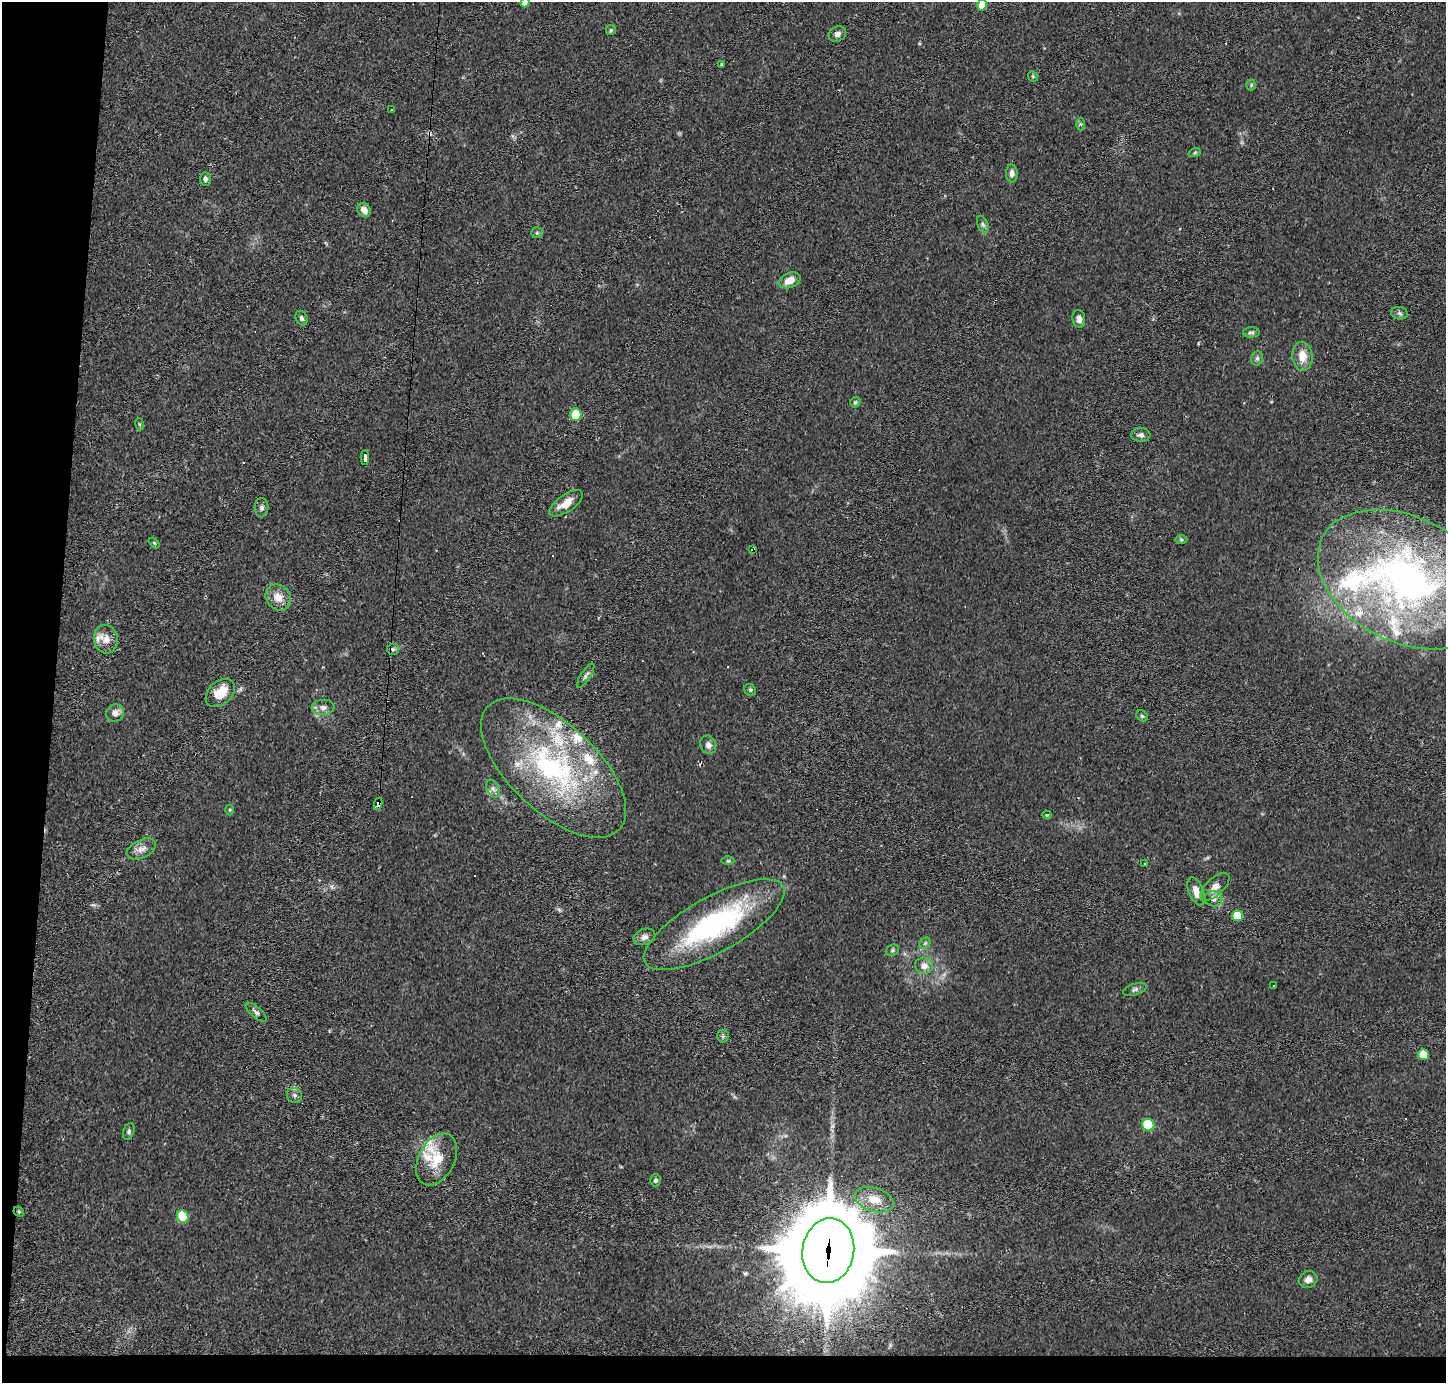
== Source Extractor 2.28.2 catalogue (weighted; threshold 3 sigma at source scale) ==
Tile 7 of 3 x 3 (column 1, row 3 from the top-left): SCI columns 1-1444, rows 98-1478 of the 4333 x 4358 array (HDU 1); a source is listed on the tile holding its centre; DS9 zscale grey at full resolution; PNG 1448 x 1385 px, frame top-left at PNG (2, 2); each listed source drawn as its Kron ellipse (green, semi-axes under 4 px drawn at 4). Shown black and unused: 6% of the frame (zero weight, under 2 of 3 exposures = <1% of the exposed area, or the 3 px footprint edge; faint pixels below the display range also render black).
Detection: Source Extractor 2.28.2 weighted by HDU 2 'WHT'; one run over the whole footprint, this tile lists its part. Background 0.0293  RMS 0.0046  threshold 0.0207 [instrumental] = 3 sigma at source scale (4.5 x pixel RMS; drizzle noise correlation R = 1.50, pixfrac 1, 0.05/0.05 arcsec/px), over >= 5 px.
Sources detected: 93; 6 cosmic-ray / hot-pixel residue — neither listed nor drawn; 12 inside a brighter listed object's ellipse — not listed separately; the other 75 listed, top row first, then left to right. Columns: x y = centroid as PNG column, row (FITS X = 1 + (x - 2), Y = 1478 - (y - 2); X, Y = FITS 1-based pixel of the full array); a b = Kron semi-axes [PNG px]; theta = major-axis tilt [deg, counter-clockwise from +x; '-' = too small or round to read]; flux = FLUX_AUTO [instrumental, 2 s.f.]
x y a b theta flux
525 2 5 4 - 3.3
982 5 5 5 - 14
611 30 5 5 - 0.55
837 34 9 7 30 1.9
721 65 4 3 - 0.55
1033 76 5 4 - 0.62
1251 85 5 5 - 0.68
392 110 3 2 - 0.8
1080 124 6 4 -89 0.73
1195 152 6 4 20 0.63
1012 174 9 6 -89 2
205 179 7 5 -89 1.2
364 210 7 6 - 3.4
983 224 9 5 -69 1.2
537 233 5 5 - 0.69
790 280 11 7 22 4.5
1399 313 8 6 -15 1.2
301 318 7 6 - 1.1
1079 319 9 6 -82 2.4
1251 332 8 5 2 1
1302 356 14 10 -86 5.8
1257 358 7 5 70 1
855 402 6 4 43 0.64
576 415 6 6 - 14
139 424 6 4 -71 0.52
1141 435 9 7 -5 1.5
365 458 7 4 87 51
566 503 20 8 35 5.6
262 508 10 7 -90 1.4
1181 540 6 4 -2 0.61
154 543 6 4 -45 0.53
753 550 4 3 - 1.8
1405 579 93 62 -27 200
278 597 14 12 -48 5.4
106 639 14 12 -79 4.6
393 649 6 5 - 0.84
586 676 14 4 56 1.4
750 690 6 5 - 0.77
220 693 17 11 43 10
323 707 11 7 5 2.3
115 713 9 8 - 2.9
1142 716 6 5 - 0.69
708 745 9 8 - 2.1
554 768 90 44 -43 100
493 789 9 6 -63 1.6
378 804 6 4 80 110
230 810 5 3 - 0.46
1047 815 4 3 - 0.96
141 849 16 9 25 3.4
728 861 6 4 0 0.61
1145 864 3 2 - 0.43
1215 887 18 8 43 3.6
1196 891 15 7 -68 3.9
1214 899 9 7 -20 2.2
1237 916 5 5 - 14
714 925 79 27 29 79
645 937 11 8 20 2.3
925 943 6 5 - 0.77
892 950 7 5 23 0.79
924 966 9 8 - 3.1
1274 986 2 2 - 0.58
1135 989 12 5 18 1.4
256 1012 13 5 -42 1.4
723 1036 6 6 - 0.84
1423 1055 5 5 - 11
294 1095 8 7 - 1.4
1148 1125 6 6 - 32
129 1131 8 5 70 0.99
437 1159 28 18 62 12
655 1180 6 5 - 1.1
874 1200 20 12 -18 7.8
19 1212 6 4 -45 0.68
183 1216 6 5 - 19
828 1251 33 26 80 9800
1308 1279 9 8 - 2.5
Overlapping masked pixels (flux is a lower limit): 4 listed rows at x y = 365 458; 753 550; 378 804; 828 1251
Isophote crosses this tile's border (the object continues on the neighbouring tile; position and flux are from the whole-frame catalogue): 2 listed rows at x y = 525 2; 982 5